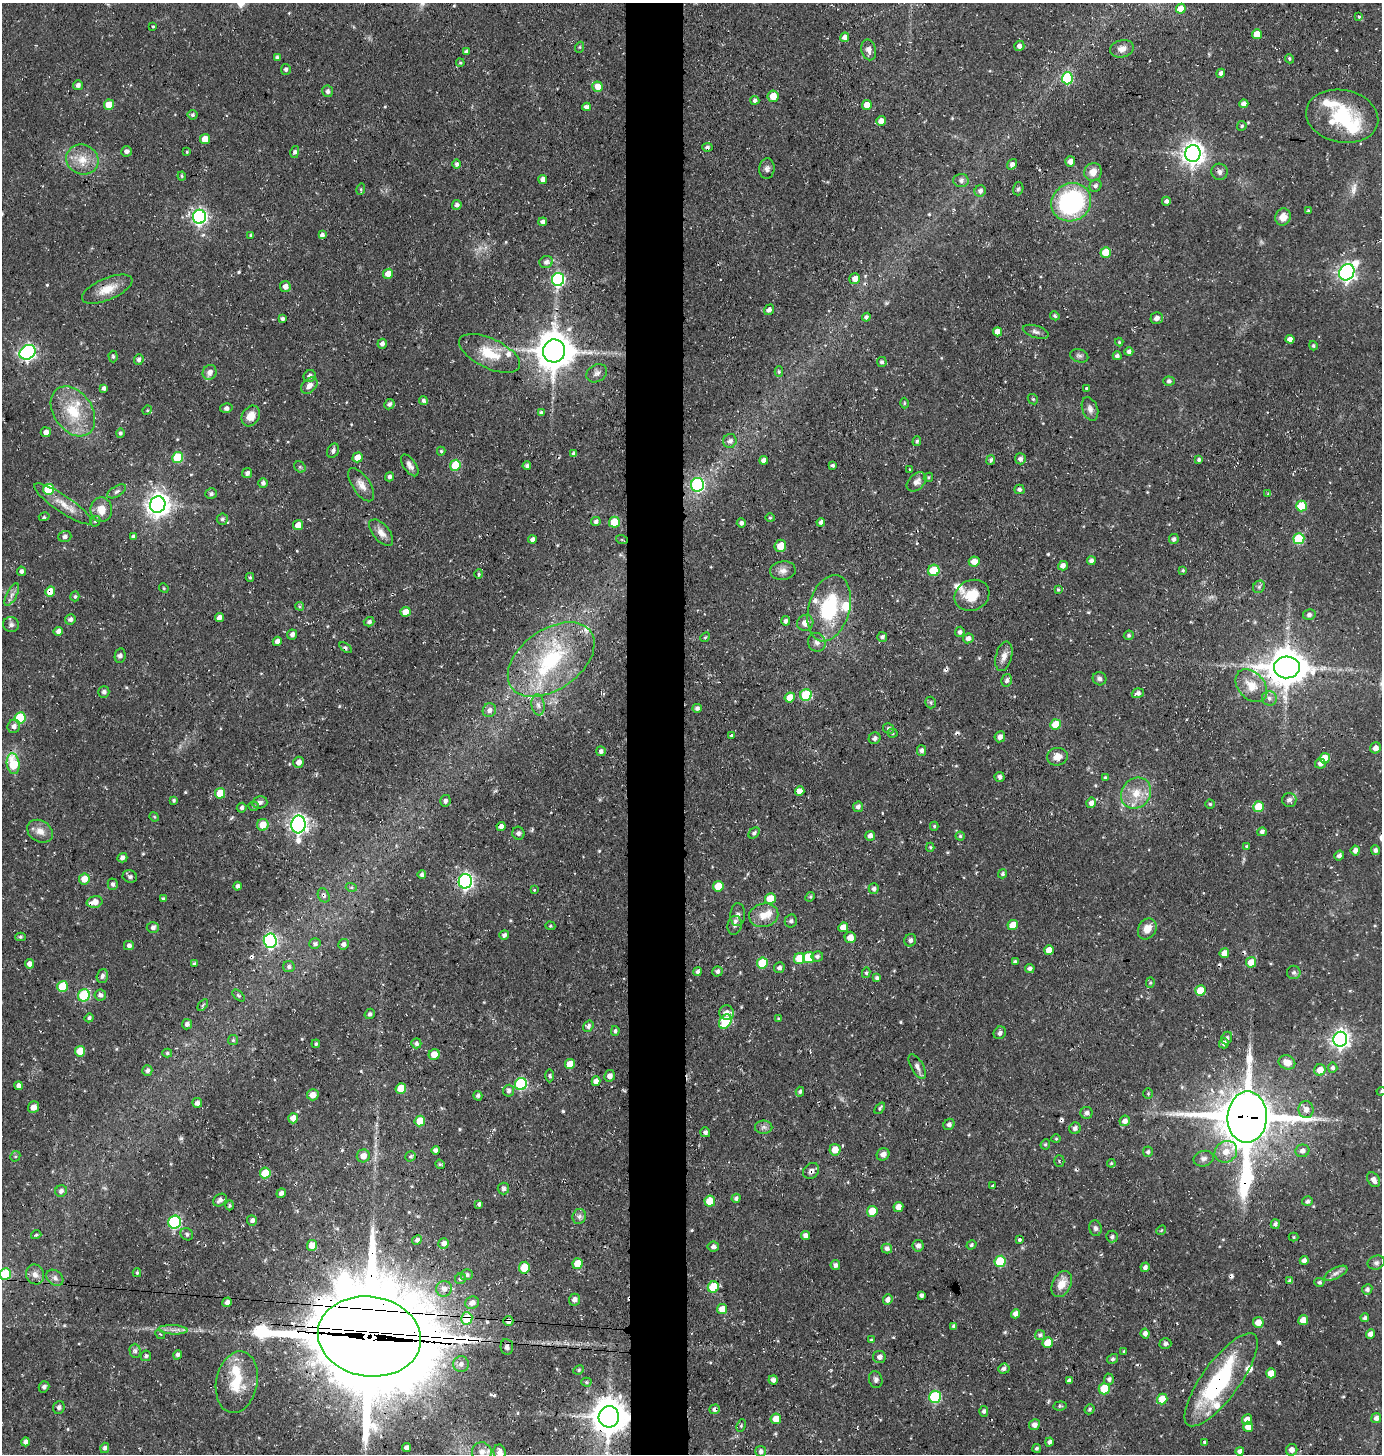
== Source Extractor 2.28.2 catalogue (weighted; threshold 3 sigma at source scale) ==
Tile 5 of 3 x 3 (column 2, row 2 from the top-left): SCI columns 1521-2900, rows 1452-2903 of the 4385 x 4355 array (HDU 1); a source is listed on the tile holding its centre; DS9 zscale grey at full resolution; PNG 1384 x 1456 px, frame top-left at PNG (2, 3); each listed source drawn as its Kron ellipse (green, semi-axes under 4 px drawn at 4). Shown black and unused: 4% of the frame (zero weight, under 3 of 4 exposures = <1% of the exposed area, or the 3 px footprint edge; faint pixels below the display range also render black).
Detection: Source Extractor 2.28.2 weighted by HDU 2 'WHT'; one run over the whole footprint, this tile lists its part. Background 0.0696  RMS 0.0056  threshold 0.0251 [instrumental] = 3 sigma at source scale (4.5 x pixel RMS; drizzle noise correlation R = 1.50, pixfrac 1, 0.05/0.05 arcsec/px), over >= 5 px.
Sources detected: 577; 2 too faint to see at this stretch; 1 inside a brighter object's white glare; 11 cosmic-ray / hot-pixel residue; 1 long thin detection or spike segment (spike, bleed or trail) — neither listed nor drawn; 17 inside a brighter listed object's ellipse — not listed separately; of the other 545, all 500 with FLUX_AUTO >= 0.637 (the completeness limit of this list) listed and drawn (45 fainter detections not listed), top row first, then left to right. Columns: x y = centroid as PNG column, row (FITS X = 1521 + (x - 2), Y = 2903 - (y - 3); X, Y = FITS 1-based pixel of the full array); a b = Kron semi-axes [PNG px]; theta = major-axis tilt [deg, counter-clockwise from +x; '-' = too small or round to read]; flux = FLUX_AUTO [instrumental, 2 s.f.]
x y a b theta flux
1181 9 5 5 - 6.5
1359 16 4 3 - 1
153 27 3 2 - 0.68
1257 34 5 5 - 7.9
845 37 5 4 - 3
1019 46 5 5 - 2.4
580 47 5 3 - 0.7
1122 49 12 8 12 4
869 50 10 7 -76 2.8
466 52 4 4 - 2.1
277 57 4 3 - 1.2
1289 59 5 4 - 0.78
460 63 4 3 - 0.76
286 69 5 5 - 1.3
1221 73 4 3 - 1.7
1067 78 6 5 - 41
78 85 5 4 - 1.9
598 87 5 5 - 7.5
328 91 6 5 - 1.7
773 96 6 5 - 6.4
755 100 4 4 - 1.7
1244 104 4 4 - 2.2
109 105 5 5 - 9.3
867 105 5 5 - 7.1
586 107 4 4 - 2.3
192 115 5 5 - 1.2
1342 116 36 26 -11 34
881 121 5 5 - 3.5
1242 126 5 4 - 1
205 139 5 5 - 7.2
707 147 5 3 - 1.2
126 151 5 5 - 2.2
187 152 4 3 - 0.69
295 152 6 4 75 1.3
1193 153 8 7 - 420
82 160 16 14 -25 9.5
1070 161 5 5 - 3.3
457 164 5 4 - 1.5
1012 164 6 4 52 1.7
767 169 10 7 83 2.2
1093 172 9 8 - 5.4
1219 172 8 8 - 2.6
182 176 4 4 - 0.68
543 180 4 4 - 3.2
961 180 7 6 - 2.1
1095 186 6 5 - 1.4
361 189 6 3 73 0.74
1018 189 6 5 - 1.1
980 191 6 5 - 2
1166 201 4 4 - 1.7
1071 202 20 18 31 82
457 205 5 4 - 1.6
1308 211 4 3 - 0.77
199 217 7 6 - 140
1283 217 9 7 70 5.2
543 222 4 4 - 2.4
251 235 4 4 - 0.75
322 235 4 4 - 2
1106 252 5 5 - 11
546 262 6 6 - 2.2
1347 272 8 7 - 210
388 274 5 5 - 6.4
558 279 6 6 - 82
855 279 5 5 - 4.4
285 287 5 5 - 3.3
107 289 27 11 23 9.4
769 310 5 4 - 2
1055 316 5 4 - 1.2
866 317 4 4 - 1.4
1157 318 6 5 - 2.1
282 319 3 3 - 1.4
998 332 4 4 - 5
1036 332 13 6 -17 2
1290 339 4 4 - 3.2
1119 342 4 4 - 0.67
382 344 5 4 - 2.2
1313 346 5 4 - 0.97
554 351 11 11 - 1400
27 352 8 7 - 150
1129 352 4 4 - 1.9
490 353 33 15 -25 17
113 356 6 4 -87 0.97
1079 356 9 6 -17 1.6
1117 356 4 4 - 2
139 360 5 5 - 1.7
882 362 5 5 - 1.4
210 372 7 6 - 3.1
779 372 5 4 - 0.81
597 373 11 8 31 2.5
310 376 6 5 - 1.8
1169 381 6 4 -4 1.2
309 386 9 6 46 3.2
104 388 4 4 - 1.9
1086 388 3 3 - 2.1
1033 399 6 4 -43 0.85
423 400 4 4 - 1.4
904 403 5 3 - 0.65
389 404 5 4 - 1.9
226 408 6 5 - 1.5
1090 409 12 7 -69 2.8
147 410 5 4 - 0.65
73 411 27 19 -55 22
541 413 4 3 - 1.6
251 416 11 8 60 6.6
46 432 5 5 - 3
120 433 4 4 - 1.3
730 441 7 6 - 2.2
917 441 5 4 - 1
333 451 7 5 63 1.6
441 451 4 4 - 0.91
574 454 4 4 - 1.9
358 457 5 5 - 6.1
177 458 5 5 - 24
1020 459 5 5 - 1.6
764 460 4 4 - 2.6
991 460 5 4 - 1.1
1199 460 4 4 - 1.4
410 465 12 6 -55 3
455 465 5 5 - 19
833 465 3 3 - 1.1
527 466 4 4 - 1.6
300 467 6 5 - 0.97
909 469 3 2 - 0.68
247 473 5 5 - 2.2
390 477 4 4 - 1.6
928 477 5 4 - 0.77
916 482 11 7 43 3.5
263 483 5 5 - 1.6
361 485 19 9 -56 4.6
697 485 7 6 - 75
49 489 5 5 - 29
1019 489 5 4 - 1.4
117 491 10 5 30 1.6
211 494 6 5 - 1.6
1268 494 4 3 - 0.82
63 504 34 8 -34 7.9
158 505 8 7 - 470
1301 506 5 5 - 18
101 510 12 11 - 7
44 517 5 3 - 0.71
770 518 4 4 - 0.73
222 519 6 5 - 1.4
95 521 6 4 42 0.8
596 522 5 4 - 1.7
614 522 5 5 - 17
821 522 4 4 - 1.9
741 523 5 4 - 1.7
298 525 5 5 - 5.3
381 533 16 8 -49 4.4
133 536 4 3 - 1.6
65 537 6 5 - 1.6
532 539 4 4 - 2.2
1174 539 5 4 - 1.8
1299 539 5 5 - 32
622 540 6 3 -19 0.66
780 546 6 5 - 7.2
974 561 5 5 - 4.9
1091 561 4 4 - 1.9
1063 566 5 4 - 2.9
934 570 6 5 - 18
1183 570 3 3 - 0.8
21 571 5 4 - 1.9
783 571 13 9 8 3.5
479 574 5 4 - 0.84
250 577 4 4 - 0.8
1259 587 7 5 46 1.2
164 588 5 4 - 0.65
1058 590 4 3 - 0.81
50 591 5 5 - 9.8
12 595 12 5 63 2.4
972 595 18 15 25 12
75 596 5 4 - 0.87
300 606 4 3 - 0.75
829 608 34 20 74 41
405 612 5 5 - 5.8
1309 615 6 5 - 1.7
219 617 5 4 - 2.7
70 619 5 5 - 2
786 621 5 4 - 1.6
369 622 5 4 - 1.4
805 623 8 8 - 4.4
11 624 8 7 - 1.9
58 631 5 4 - 2.3
960 632 5 5 - 1.4
292 634 5 5 - 2.4
1129 635 5 4 - 1.2
705 637 5 4 - 0.67
882 637 5 5 - 1.6
968 638 5 5 - 2.6
277 641 5 4 - 2.5
817 642 9 8 - 2.7
345 648 7 4 -35 1
120 656 7 5 80 1.5
1004 656 15 8 75 3.7
551 660 48 30 35 59
1287 667 13 11 6 1400
1100 679 7 6 - 1.6
1007 680 6 5 - 1.7
1251 686 18 13 -48 9.7
104 692 6 5 - 1.5
1138 693 6 5 - 2.1
806 695 6 5 - 32
790 698 5 5 - 7.2
1269 698 7 7 - 2.3
931 702 6 5 - 1
538 705 10 6 -81 2.6
697 708 5 4 - 1.6
489 710 7 6 - 2.5
20 718 6 5 - 29
1056 724 5 5 - 12
14 726 7 6 - 2.4
889 728 5 5 - 1.3
893 733 5 4 - 0.74
731 735 3 3 - 1.3
1000 737 5 5 - 2.3
875 738 6 5 - 2
1376 748 5 5 - 3
921 750 5 4 - 1.8
601 751 5 4 - 1.6
1057 757 10 9 - 4.8
1325 758 5 5 - 12
299 762 5 5 - 3.3
13 764 10 6 -81 22
1320 764 5 5 - 2.2
999 777 5 5 - 2
1105 777 4 3 - 0.72
800 791 5 4 - 4.9
220 793 5 5 - 12
1136 793 16 14 51 10
174 800 3 3 - 0.94
1289 800 7 7 - 1.7
445 801 6 5 - 1.4
260 802 7 6 - 1.8
1091 803 5 4 - 2.7
1210 804 4 4 - 0.75
254 806 5 4 - 0.75
858 807 5 5 - 2.1
1259 807 5 5 - 13
242 808 5 4 - 1.5
154 817 5 4 - 0.65
263 825 6 5 - 8.2
298 825 9 7 86 250
501 826 4 4 - 3.3
934 826 4 4 - 0.9
40 831 13 10 -31 5
1262 832 5 4 - 1.6
518 833 6 6 - 1.7
754 833 6 4 45 1.5
870 836 5 5 - 2.8
960 836 4 4 - 0.85
930 847 4 4 - 0.78
1247 847 4 4 - 0.89
1355 850 5 4 - 2.4
1375 850 5 4 - 1.5
1339 855 5 4 - 1.6
122 858 5 4 - 1.9
1003 874 5 4 - 1.3
422 875 4 4 - 1.4
130 876 7 6 - 1.4
84 879 5 5 - 6.1
465 881 7 6 - 150
113 884 6 5 - 1.4
238 886 4 4 - 1.7
718 886 5 5 - 10
351 887 5 3 - 0.69
874 889 5 5 - 1.7
534 890 3 3 - 1.2
324 895 7 5 -65 1.5
810 897 5 4 - 0.69
163 899 4 3 - 0.82
770 899 5 5 - 10
95 902 8 5 14 5
738 915 11 7 87 2.8
764 915 14 11 12 6.9
791 921 6 6 - 1.4
734 925 9 7 79 2.1
1013 925 5 5 - 7.8
550 926 5 4 - 0.69
153 927 6 5 - 2.1
843 927 5 4 - 7
1147 929 11 9 60 6
504 935 5 5 - 1.9
20 937 5 4 - 0.94
850 937 6 5 - 6
910 940 6 5 - 1.5
270 941 7 6 - 100
315 944 6 5 - 1.3
343 944 5 5 - 2.1
129 945 5 4 - 1.8
1049 950 5 4 - 5
1224 953 5 4 - 5.3
817 956 6 5 - 1.7
809 957 5 5 - 17
799 959 6 5 - 14
1015 961 4 3 - 0.88
1251 962 5 5 - 8.1
762 963 5 5 - 21
29 964 4 4 - 3.1
194 964 3 3 - 1
289 967 6 5 - 1.6
779 968 5 5 - 1.8
1030 968 5 4 - 1.8
698 971 4 4 - 1.5
717 971 5 5 - 1.8
1294 972 6 6 - 1.6
866 973 5 4 - 1
102 976 7 5 72 1.5
877 978 4 4 - 1.5
1150 983 5 4 - 0.75
62 986 5 5 - 19
1200 991 5 5 - 11
84 995 6 5 - 38
100 995 5 5 - 1.9
238 995 7 4 -43 0.95
203 1005 6 3 53 0.72
727 1013 7 7 - 3
370 1014 5 5 - 1.4
89 1018 4 4 - 1.2
779 1019 4 4 - 0.9
725 1021 8 5 57 26
187 1024 5 5 - 1.9
588 1026 6 5 - 1.7
615 1031 5 4 - 1.1
1000 1033 7 6 - 1.7
1227 1038 6 5 - 1.5
1340 1039 7 7 - 260
233 1040 5 5 - 0.94
416 1043 5 5 - 1.7
1224 1043 5 5 - 2.2
316 1044 4 4 - 0.9
80 1051 5 5 - 11
167 1053 5 4 - 0.89
434 1054 5 5 - 6.6
1287 1062 8 7 - 5.5
570 1064 5 5 - 7.2
917 1067 14 6 -61 2.5
1333 1068 5 5 - 1.5
147 1070 5 5 - 1.9
1320 1070 6 5 - 6.7
549 1076 7 3 90 0.91
610 1076 6 5 - 2.8
596 1081 5 4 - 3.9
521 1084 6 6 - 55
18 1086 4 4 - 2.4
401 1089 5 5 - 12
509 1091 6 5 - 1.6
1381 1091 5 4 - 0.72
800 1092 5 4 - 1.1
1148 1093 5 4 - 0.86
313 1095 6 5 - 4.5
478 1096 5 4 - 1.3
197 1103 5 5 - 2.1
33 1107 6 5 - 3.8
880 1108 6 4 51 1.1
1306 1110 8 7 - 3.8
1087 1113 6 6 - 2.1
1247 1117 26 19 86 3500
293 1118 5 5 - 4.3
420 1121 5 5 - 13
1125 1121 5 5 - 3.6
949 1124 6 5 - 1.5
764 1127 9 6 0 1.9
1075 1128 6 5 - 1.9
705 1132 5 5 - 1.8
1056 1139 4 4 - 0.68
1045 1144 5 4 - 0.84
435 1150 4 4 - 2.2
835 1150 6 5 - 7.3
1302 1151 7 6 - 2.2
1148 1152 5 5 - 1.3
1226 1152 12 10 34 6.5
883 1154 6 6 - 2.7
15 1156 5 5 - 0.8
363 1156 6 6 - 3.8
411 1156 5 4 - 1.1
1204 1159 10 7 14 2.4
1059 1161 5 5 - 0.89
1111 1163 4 3 - 0.72
440 1164 5 4 - 0.75
811 1171 9 7 47 2.3
265 1173 5 5 - 14
1374 1180 8 5 -56 3.5
993 1186 3 3 - 1.1
503 1189 6 6 - 1.5
61 1191 6 5 - 2.1
281 1193 5 4 - 2.1
736 1198 5 4 - 1.6
220 1200 7 5 38 2.1
710 1201 5 5 - 12
1307 1201 5 4 - 1.3
479 1204 4 3 - 1.5
230 1205 5 3 - 0.89
898 1207 5 5 - 4.5
872 1211 5 5 - 12
579 1216 8 6 70 1.9
252 1220 5 5 - 2.1
174 1222 6 6 - 77
1275 1224 5 4 - 1.6
1095 1228 8 6 -74 1.7
1161 1230 5 4 - 0.64
187 1234 6 5 - 1.5
36 1235 5 3 - 0.94
805 1235 4 4 - 2.7
1112 1236 6 6 - 1.9
1294 1237 5 4 - 0.77
1020 1239 3 3 - 1.2
417 1240 5 4 - 1.8
444 1243 5 5 - 2.7
312 1245 5 5 - 6.8
971 1245 5 4 - 1
918 1246 6 5 - 2.3
713 1247 6 5 - 1.6
887 1249 5 5 - 1.9
1304 1260 4 4 - 2.2
1000 1261 6 5 - 26
1376 1263 9 6 20 1.8
578 1264 5 5 - 12
835 1265 5 5 - 2
1145 1267 5 4 - 2
524 1268 6 5 - 12
137 1273 4 4 - 0.82
1336 1273 13 5 27 2.5
5 1274 6 5 - 30
35 1274 10 9 - 3.5
467 1275 6 5 - 1.5
55 1278 9 7 -39 2.2
461 1279 6 5 - 1.4
1290 1281 4 4 - 1.5
1319 1282 5 4 - 1.2
1062 1284 14 9 65 7.1
713 1287 6 5 - 19
444 1289 8 7 - 3.4
1367 1289 5 5 - 1.6
921 1295 4 4 - 1.6
574 1300 6 5 - 2.3
888 1300 5 4 - 2.5
227 1302 5 4 - 2.4
472 1303 7 6 - 3.2
722 1309 5 5 - 5.3
1016 1314 5 4 - 3.1
467 1318 6 5 - 20
1365 1318 4 4 - 1.5
1303 1320 5 5 - 7.9
508 1321 5 5 - 2.4
1258 1322 5 5 - 6
954 1326 4 4 - 1.6
173 1330 14 4 -3 2.9
1145 1333 5 4 - 2.4
160 1334 5 4 - 0.64
1371 1334 4 4 - 3.5
1040 1335 5 5 - 1
369 1336 52 40 -8 13000
871 1340 4 3 - 0.78
1048 1343 5 5 - 10
1165 1344 6 5 - 1.5
507 1347 8 6 -83 2
135 1351 7 5 -89 1.6
1124 1351 4 4 - 0.75
177 1355 5 4 - 1.5
146 1356 5 5 - 1.4
879 1357 6 6 - 1.9
1112 1359 6 4 32 1.3
461 1364 8 7 - 2.7
1004 1369 5 5 - 2
579 1370 5 4 - 0.83
1271 1373 5 5 - 6.7
1109 1379 5 5 - 1.7
773 1380 4 4 - 1.7
876 1380 8 6 -76 1.7
1221 1380 56 18 54 69
1069 1381 4 4 - 1.9
237 1382 31 20 78 21
586 1382 5 4 - 0.82
44 1387 6 5 - 1.7
1104 1389 6 5 - 16
935 1397 6 6 - 45
1162 1399 5 5 - 10
1060 1406 6 4 7 1
59 1407 6 5 - 1.6
715 1409 5 5 - 2.3
1090 1409 5 4 - 1
984 1411 5 4 - 1.4
609 1417 10 10 - 1300
1376 1418 5 5 - 2.5
776 1419 5 5 - 6.5
1247 1420 5 5 - 3.9
1034 1425 5 5 - 2.8
741 1426 6 4 64 0.87
1248 1427 5 5 - 5.7
26 1442 4 4 - 2.4
1049 1442 4 3 - 1.5
1204 1442 3 3 - 0.69
105 1448 5 4 - 1.7
407 1448 5 4 - 1.9
1037 1448 4 4 - 1.1
1292 1450 6 5 - 3
761 1451 5 5 - 1.9
1240 1451 4 4 - 2.3
482 1452 10 9 - 4.3
500 1452 8 6 -72 3.3
Overlapping masked pixels (flux is a lower limit): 16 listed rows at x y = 107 289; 554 351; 50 591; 1287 667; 501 826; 324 895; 95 902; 1247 1117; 811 1171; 5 1274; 467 1318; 508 1321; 369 1336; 1221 1380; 715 1409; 609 1417
Isophote crosses this tile's border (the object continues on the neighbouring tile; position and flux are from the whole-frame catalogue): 3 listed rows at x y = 1381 1091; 5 1274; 500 1452